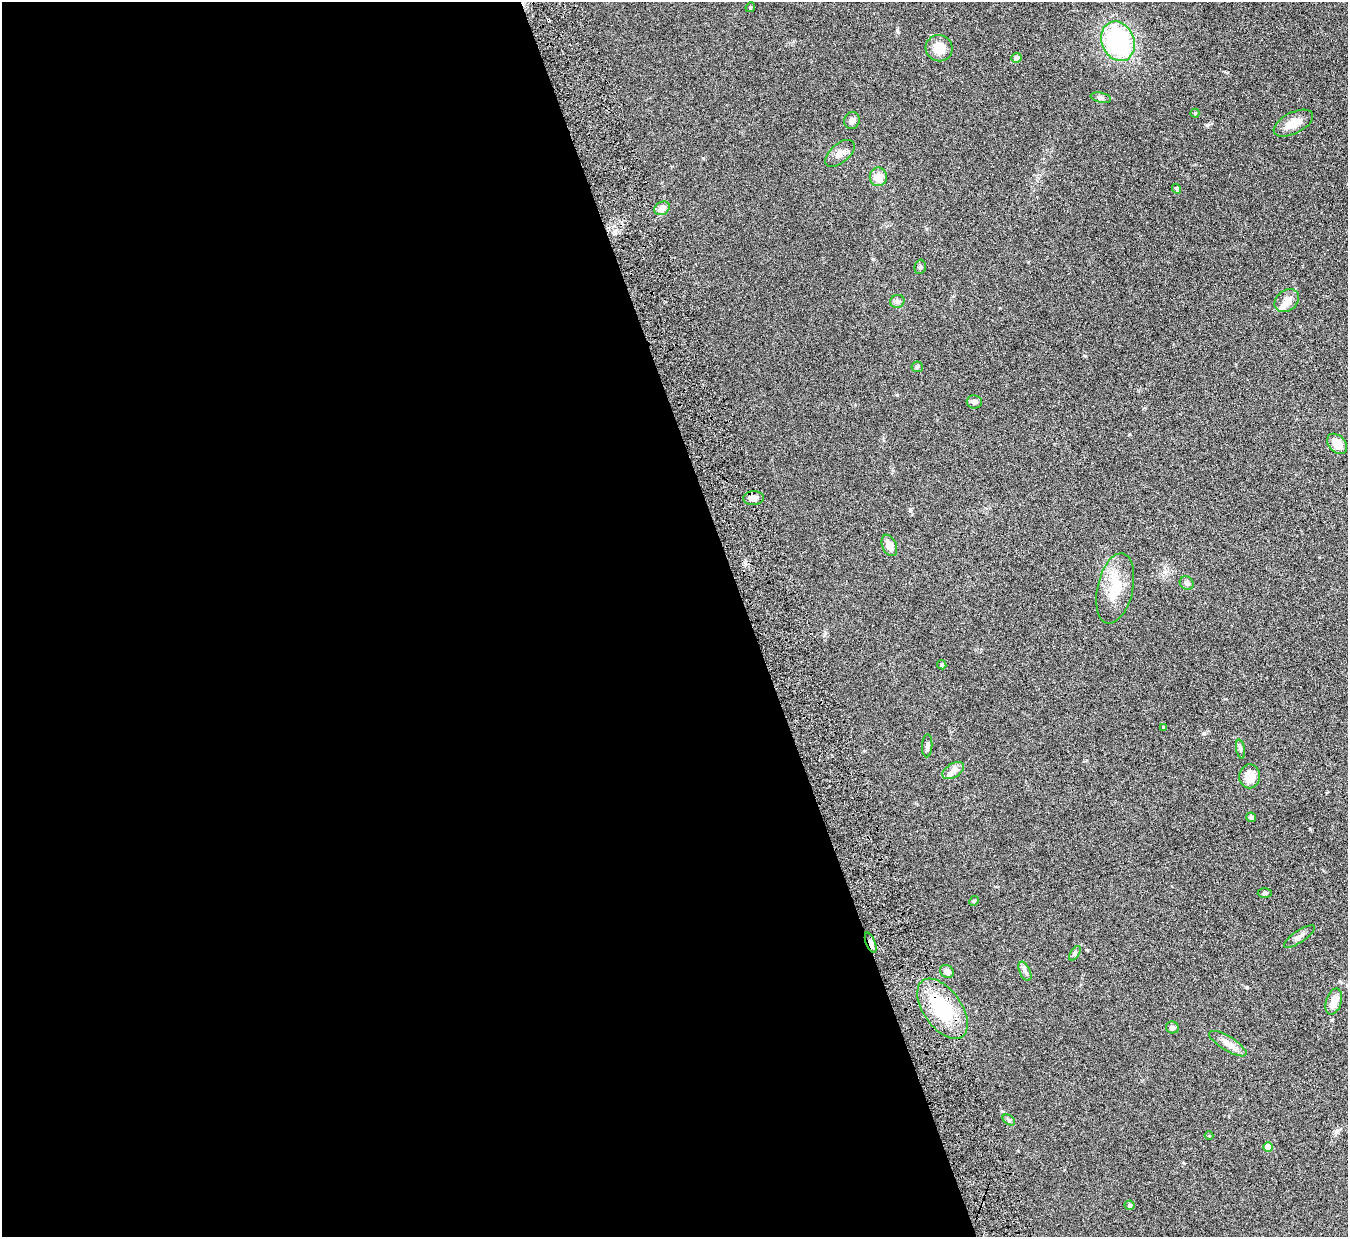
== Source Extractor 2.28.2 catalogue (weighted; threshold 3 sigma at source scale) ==
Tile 9 of 4 x 4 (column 1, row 3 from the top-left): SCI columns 56-1401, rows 1409-2643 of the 5494 x 5412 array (HDU 1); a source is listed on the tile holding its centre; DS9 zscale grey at full resolution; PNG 1350 x 1239 px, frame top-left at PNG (2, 2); each listed source drawn as its Kron ellipse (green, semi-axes under 4 px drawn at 4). Shown black and unused: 56% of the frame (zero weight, under 4 of 7 exposures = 3% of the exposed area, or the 3 px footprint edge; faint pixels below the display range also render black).
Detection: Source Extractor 2.28.2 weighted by HDU 2 'WHT'; one run over the whole footprint, this tile lists its part. Background 0.229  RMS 0.0072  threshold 0.0293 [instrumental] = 3 sigma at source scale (4.09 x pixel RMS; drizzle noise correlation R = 1.36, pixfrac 0.8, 0.05/0.05 arcsec/px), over >= 5 px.
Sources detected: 45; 1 inside a brighter listed object's ellipse — not listed separately; the other 44 listed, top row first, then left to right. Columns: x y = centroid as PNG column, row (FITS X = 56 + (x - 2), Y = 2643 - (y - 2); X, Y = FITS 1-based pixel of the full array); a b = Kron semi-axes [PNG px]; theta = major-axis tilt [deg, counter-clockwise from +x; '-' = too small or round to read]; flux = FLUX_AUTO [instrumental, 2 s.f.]
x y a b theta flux
750 7 5 4 - 0.91
1118 41 20 16 -68 77
939 48 13 13 - 11
1016 58 5 5 - 2.8
1101 98 10 5 -12 1.4
1195 113 4 4 - 0.98
852 121 8 7 - 2.6
1293 123 21 10 26 8.5
840 153 17 9 40 4.6
878 177 9 8 - 8
1177 189 5 4 - 1.5
662 208 8 6 32 4.7
920 267 7 5 76 1.2
897 301 7 6 - 1.8
1287 301 13 10 37 4.6
917 367 6 5 - 1
974 402 8 6 -6 2.2
1337 444 11 8 -44 8.4
754 498 10 7 2 3.7
889 545 11 7 -66 5.3
1187 583 7 6 - 2.1
1115 588 36 17 77 19
942 665 5 4 - 1
1163 727 4 3 - 0.64
927 746 11 5 87 1.8
1240 749 9 4 -79 1.5
953 771 12 7 32 3.4
1250 776 12 10 82 9.8
1251 817 5 4 - 2
1265 893 7 4 3 1.1
974 901 5 4 - 0.78
1299 936 18 6 34 3.1
871 943 11 4 -68 3.3
1075 953 8 4 55 1.3
1025 971 10 5 -65 2.1
947 972 7 6 - 3
1334 1002 13 7 72 7.4
943 1009 34 19 -55 35
1172 1027 6 6 - 2.3
1228 1044 21 7 -31 5.1
1009 1120 7 4 -35 1.1
1209 1136 4 4 - 0.67
1268 1147 5 5 - 6.9
1130 1205 5 5 - 1.3
Overlapping masked pixels (flux is a lower limit): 1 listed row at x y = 871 943
Unlisted compact peaks at least as high as the median listed source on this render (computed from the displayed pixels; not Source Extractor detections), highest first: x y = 1207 125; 897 30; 1204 733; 897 395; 1247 987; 910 511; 703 158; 1332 1020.